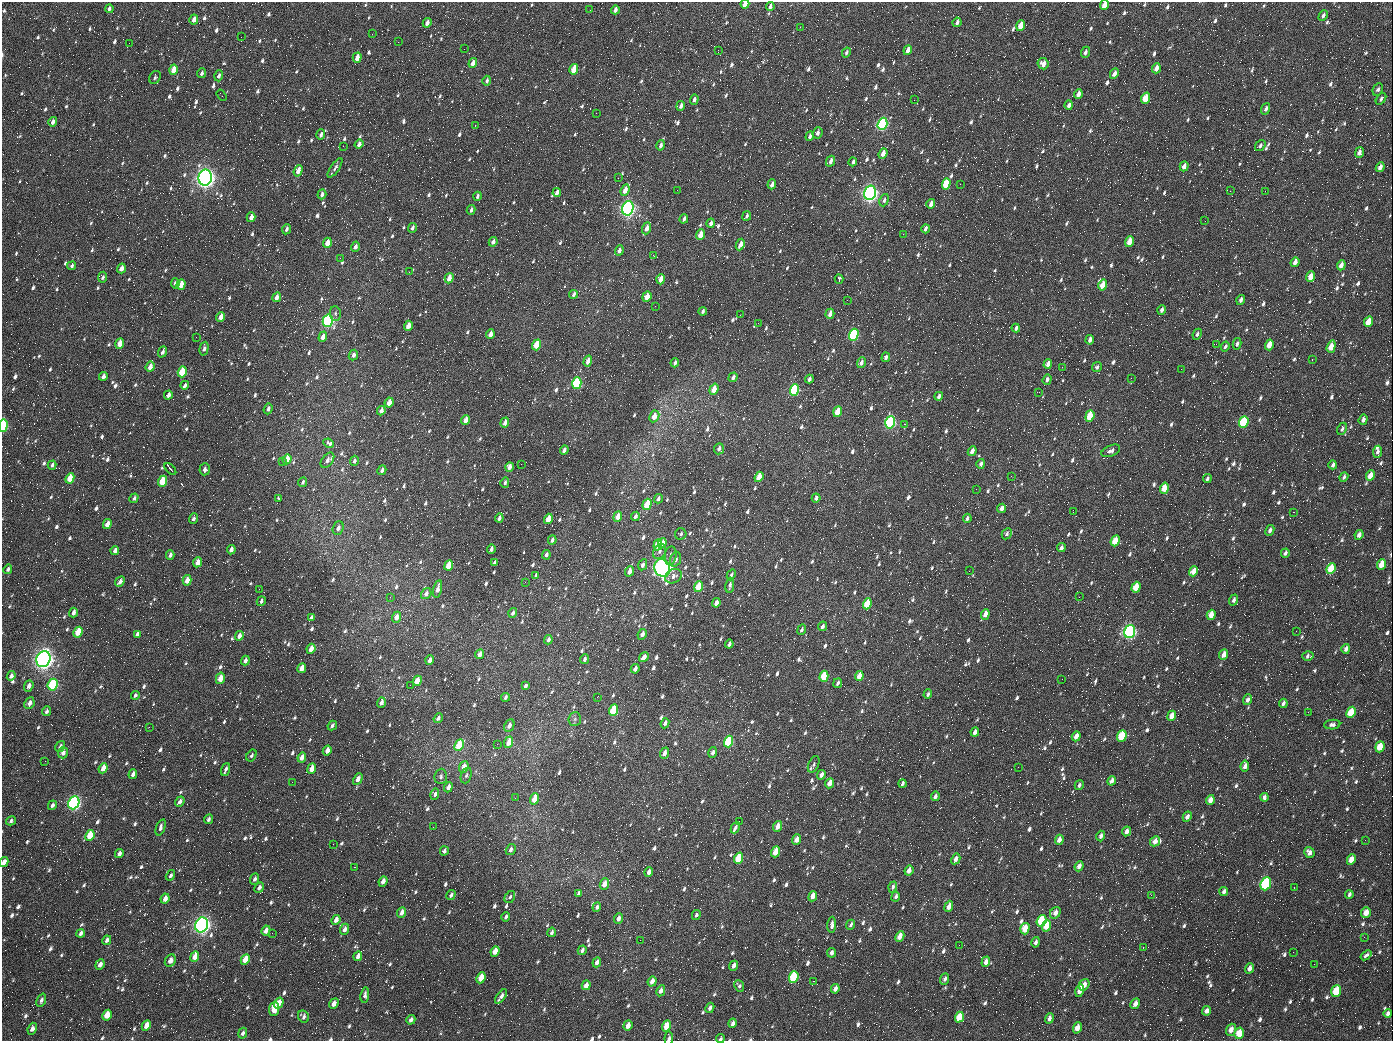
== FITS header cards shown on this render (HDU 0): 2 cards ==
NAXIS1  =                 1391 / length of data axis 1
NAXIS2  =                 1039 / length of data axis 2

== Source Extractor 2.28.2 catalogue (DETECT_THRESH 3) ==
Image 1391 x 1039 px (HDU 0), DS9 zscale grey, 1 PNG px = 1 image px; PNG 1395 x 1043 px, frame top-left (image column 1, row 1039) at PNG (2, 2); each listed source drawn as its Kron ellipse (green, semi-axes under 4 px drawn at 4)
Background 504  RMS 33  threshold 99.5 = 3 sigma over >= 5 px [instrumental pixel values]
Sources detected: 1306; of the 1306, the 500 brightest by FLUX_AUTO listed and drawn (806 fainter detections omitted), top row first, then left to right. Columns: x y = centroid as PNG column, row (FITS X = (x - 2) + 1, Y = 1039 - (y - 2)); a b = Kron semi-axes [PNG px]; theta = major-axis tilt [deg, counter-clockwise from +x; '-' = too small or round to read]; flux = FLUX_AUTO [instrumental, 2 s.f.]
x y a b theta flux
745 4 4 4 - 2.7e+04
1104 5 5 4 - 2.8e+04
770 6 4 3 - 8.4e+03
109 9 4 3 - 6.4e+03
590 10 2 2 - 6.7e+03
615 10 4 3 - 9.0e+03
1323 15 6 4 61 7.3e+03
194 19 5 4 - 1.3e+04
957 22 5 4 - 8.5e+03
427 23 5 3 - 1.1e+04
1021 26 5 4 - 4.2e+04
800 27 2 2 - 6.5e+04
372 34 2 2 - 6.5e+04
241 37 2 2 - 2.1e+04
398 42 2 2 - 7.7e+03
129 43 2 2 - 1.1e+04
464 49 2 2 - 1.5e+04
718 50 2 2 - 6.8e+03
908 50 5 3 - 1.5e+04
846 52 5 4 - 5.7e+03
1085 52 6 4 68 7.0e+03
357 58 5 4 - 2.3e+04
473 63 5 4 - 1.7e+04
1043 64 6 5 - 1.7e+04
1156 68 5 3 - 1.7e+04
574 69 5 4 - 4.6e+04
174 70 5 4 - 3.5e+04
201 73 5 3 - 6.7e+03
1114 74 5 4 - 1.3e+04
219 76 5 4 - 7.9e+03
155 77 7 5 60 5.6e+03
487 81 5 4 - 5.8e+03
1378 89 6 5 - 5.4e+03
1078 94 5 3 - 1.3e+04
222 95 6 2 -56 8.5e+04
1145 98 6 4 71 4.6e+04
694 99 5 4 - 5.8e+03
1381 99 7 4 54 6.2e+03
914 100 2 2 - 3.1e+04
1069 105 5 3 - 8.5e+03
681 106 5 4 - 8.6e+03
1266 109 6 4 70 5.6e+03
596 113 2 2 - 6.7e+03
53 122 5 4 - 1.2e+04
882 124 6 4 70 4.1e+05
475 125 3 2 - 7.7e+04
817 133 5 5 - 7.4e+03
321 135 5 3 - 7.9e+03
810 136 5 3 - 7.4e+03
359 144 5 3 - 1.3e+04
661 145 5 3 - 7.2e+03
1260 145 6 4 54 6.4e+03
343 146 2 2 - 6.5e+04
1359 152 5 3 - 1.0e+04
883 153 6 4 69 1.9e+04
830 161 6 4 62 1.1e+04
853 162 4 3 - 5.7e+03
1184 166 5 3 - 1.3e+04
1380 167 5 3 - 1.1e+04
335 168 11 4 56 6.3e+03
298 171 6 4 72 1.9e+04
205 178 8 6 78 1.2e+06
618 178 2 2 - 6.7e+03
772 184 5 3 - 1.0e+04
946 184 6 4 73 8.0e+04
960 184 2 2 - 6.8e+03
625 190 6 4 68 2.1e+04
677 190 2 2 - 8.9e+03
1230 191 2 2 - 6.5e+04
1265 191 2 2 - 4.4e+04
557 192 4 3 - 1.1e+04
870 193 7 5 74 9.2e+05
322 194 5 4 - 9.0e+03
477 196 4 3 - 5.9e+03
884 200 6 4 68 5.9e+03
931 204 5 3 - 1.1e+04
628 208 7 5 74 8.3e+05
471 210 5 3 - 5.8e+03
747 216 5 3 - 5.6e+03
251 217 5 3 - 1.5e+04
684 219 4 3 - 6.1e+03
1205 221 2 2 - 6.6e+03
711 223 4 3 - 7.8e+03
412 228 5 3 - 5.9e+03
647 228 6 4 70 1.4e+04
286 229 5 4 - 6.5e+03
925 229 4 3 - 7.9e+03
903 234 2 2 - 5.0e+04
700 235 5 4 - 2.9e+04
493 242 5 4 - 1.0e+04
1129 242 6 4 70 3.3e+04
327 243 5 4 - 2.9e+04
740 245 6 3 64 1.8e+04
355 247 5 4 - 8.3e+03
619 251 5 4 - 7.7e+03
653 255 4 3 - 9.9e+03
340 258 2 2 - 9.9e+03
1295 262 5 3 - 1.3e+04
1341 265 5 3 - 1.3e+04
72 266 4 4 - 5.5e+03
121 268 5 4 - 1.7e+04
409 272 2 2 - 7.1e+03
102 277 5 4 - 5.9e+03
1311 277 5 4 - 2.3e+04
449 278 5 3 - 2.4e+04
661 279 5 4 - 3.0e+04
839 279 4 4 - 1.6e+04
175 283 5 4 - 5.6e+03
181 284 5 4 - 3.7e+04
1103 285 5 4 - 4.7e+04
574 294 4 3 - 6.5e+03
277 297 5 4 - 1.4e+04
647 297 5 4 - 3.0e+04
847 300 2 2 - 6.5e+04
1241 300 5 3 - 9.2e+03
655 306 2 2 - 1.5e+04
1162 310 5 3 - 6.8e+03
703 311 4 3 - 5.4e+03
335 314 7 5 -87 5.8e+03
830 314 5 3 - 1.3e+04
740 315 2 2 - 9.2e+03
221 317 5 4 - 1.9e+04
328 321 6 5 - 4.3e+05
1369 322 6 4 64 3.4e+04
758 323 2 2 - 7.0e+03
408 326 5 4 - 2.3e+04
1016 328 4 3 - 5.7e+03
490 334 5 4 - 1.8e+04
1197 334 6 4 65 6.1e+03
854 335 6 4 73 2.7e+05
196 337 2 2 - 7.9e+03
323 337 5 4 - 1.7e+04
1090 340 5 3 - 1.1e+04
120 344 5 4 - 2.7e+04
1216 344 2 2 - 1.2e+04
1237 344 6 4 78 7.3e+03
537 345 5 4 - 6.6e+04
1269 345 5 4 - 2.7e+04
1225 346 5 4 - 6.2e+03
1331 347 6 4 72 3.2e+04
204 349 7 4 76 7.1e+03
162 352 6 3 66 8.5e+03
353 355 5 4 - 8.3e+03
886 357 5 4 - 6.2e+03
1312 359 3 2 - 4.4e+04
588 361 5 4 - 1.8e+04
675 363 4 3 - 7.7e+03
861 363 6 4 68 1.1e+04
1048 364 5 3 - 1.4e+04
150 367 5 4 - 1.7e+04
1062 367 2 2 - 5.5e+03
1097 367 5 4 - 5.7e+03
1181 369 2 2 - 1.1e+04
182 372 5 4 - 7.4e+04
103 376 4 3 - 8.8e+03
733 377 5 4 - 7.6e+03
1131 378 2 2 - 6.5e+04
809 379 4 3 - 6.7e+03
1047 380 5 4 - 7.0e+03
577 383 6 4 74 2.4e+05
185 385 4 3 - 6.7e+03
714 389 6 4 70 3.9e+04
794 390 6 4 72 2.2e+05
1039 392 3 2 - 1.3e+04
168 395 4 3 - 1.2e+04
939 396 4 3 - 8.3e+03
389 403 5 4 - 2.3e+04
268 409 5 4 - 6.9e+03
381 411 5 3 - 9.9e+03
838 412 5 4 - 5.6e+04
654 416 6 5 - 2.3e+04
1090 416 6 4 70 7.3e+04
466 420 5 4 - 1.8e+04
1363 420 5 4 - 7.8e+03
890 422 6 5 - 4.0e+05
1244 422 6 4 68 1.7e+05
505 423 5 4 - 1.2e+04
905 424 3 2 - 9.3e+03
3 425 6 4 85 1.4e+05
1342 429 6 4 64 5.6e+03
329 443 6 4 -25 1.1e+04
719 449 5 5 - 7.7e+03
564 450 5 3 - 1.0e+04
972 451 5 3 - 1.4e+04
1111 451 10 5 23 9.9e+03
1378 452 6 4 85 7.3e+03
287 459 5 4 - 3.8e+04
327 460 9 5 51 1.0e+04
282 461 2 2 - 1.3e+04
354 461 5 3 - 6.6e+03
521 464 2 2 - 6.3e+03
981 464 5 3 - 7.0e+03
52 465 4 4 - 6.3e+03
1333 465 4 3 - 6.5e+03
509 467 5 4 - 1.5e+04
170 469 7 2 -46 1.1e+04
205 469 6 5 - 8.8e+03
382 470 5 4 - 7.9e+03
1011 476 2 2 - 6.5e+04
1370 476 5 4 - 2.8e+04
759 477 5 4 - 4.0e+04
1344 477 5 3 - 6.1e+03
70 478 5 4 - 4.4e+04
1207 478 4 3 - 5.9e+03
162 481 5 4 - 7.2e+04
303 482 5 3 - 5.5e+03
505 483 5 3 - 6.0e+03
1164 488 5 4 - 4.0e+04
976 489 2 2 - 6.5e+04
134 498 5 4 - 6.5e+03
279 498 3 3 - 7.7e+04
816 498 4 3 - 6.8e+03
658 499 5 3 - 6.5e+03
647 504 6 4 72 6.7e+04
1002 508 5 4 - 9.4e+03
1073 512 3 2 - 7.1e+04
1293 512 3 2 - 6.8e+04
635 516 5 3 - 7.7e+03
618 517 5 4 - 2.9e+04
499 518 4 3 - 8.4e+03
967 518 4 3 - 5.5e+03
193 519 5 4 - 6.3e+03
548 519 5 4 - 3.7e+04
107 524 5 4 - 2.2e+04
338 528 7 5 67 9.3e+03
1270 530 6 4 63 7.6e+03
681 534 6 5 - 5.5e+03
1007 534 6 4 61 5.4e+03
1359 535 5 4 - 1.0e+04
552 540 4 3 - 7.6e+03
1115 541 5 4 - 4.0e+04
662 543 5 3 - 2.3e+04
658 545 6 4 70 4.9e+04
1061 548 4 3 - 6.9e+03
491 549 4 3 - 8.4e+03
115 550 4 3 - 9.7e+03
231 550 5 3 - 1.2e+04
660 551 8 6 59 8.2e+03
1285 553 4 3 - 6.1e+03
170 555 5 3 - 7.6e+03
546 555 5 3 - 8.0e+03
671 556 9 6 82 8.1e+03
675 559 7 5 69 7.6e+03
197 562 5 4 - 2.1e+04
494 563 4 3 - 6.1e+03
1382 564 5 4 - 3.1e+04
449 565 5 4 - 4.8e+04
643 565 6 4 64 8.6e+03
662 568 9 7 -65 1.0e+06
8 569 5 3 - 5.6e+03
1331 569 6 4 66 6.6e+04
629 571 5 3 - 1.8e+04
969 571 2 2 - 7.6e+03
1193 571 5 4 - 2.7e+04
536 575 4 3 - 6.0e+03
731 575 6 4 63 5.4e+03
673 576 9 6 28 1.0e+04
187 580 5 4 - 2.1e+04
120 582 5 4 - 1.0e+04
525 582 2 2 - 6.2e+03
730 585 7 4 81 7.3e+03
699 587 5 4 - 6.9e+04
1136 587 6 4 71 6.3e+04
259 589 2 2 - 6.9e+03
437 589 9 4 76 1.3e+04
426 594 6 5 - 1.1e+04
390 597 2 2 - 6.7e+03
1079 597 2 2 - 1.2e+04
1234 600 5 4 - 6.3e+03
261 601 5 4 - 5.6e+03
716 603 5 3 - 1.5e+04
867 604 5 4 - 6.5e+04
73 612 5 3 - 1.0e+04
513 613 5 4 - 6.0e+03
985 614 5 4 - 1.7e+04
1211 615 5 4 - 2.5e+04
311 617 4 3 - 6.2e+03
396 617 6 4 67 1.8e+04
822 626 5 3 - 8.0e+03
802 630 5 4 - 5.9e+03
1296 631 2 2 - 8.6e+03
78 632 5 4 - 6.1e+04
1130 632 7 5 72 6.2e+05
137 634 4 3 - 6.3e+03
642 634 6 4 63 1.1e+04
239 636 5 4 - 1.3e+04
548 640 5 3 - 6.7e+03
729 644 4 3 - 9.1e+03
311 649 5 4 - 2.4e+04
1346 649 5 3 - 8.9e+03
480 654 5 4 - 1.6e+04
1224 655 5 4 - 1.7e+04
1308 656 6 4 15 5.4e+03
644 657 5 3 - 1.7e+04
43 659 8 7 - 1.3e+06
584 659 5 3 - 6.6e+03
430 660 5 3 - 1.2e+04
245 661 5 3 - 1.0e+04
302 668 5 4 - 2.5e+04
635 669 5 3 - 1.2e+04
11 676 5 4 - 8.5e+03
824 676 5 4 - 9.0e+04
859 676 5 4 - 2.6e+04
220 678 6 4 76 2.4e+04
1062 679 2 2 - 6.5e+03
417 681 5 4 - 3.7e+04
838 683 5 3 - 5.4e+03
53 685 6 5 - 2.1e+05
410 685 2 2 - 4.7e+04
29 686 6 4 68 1.0e+04
526 686 4 3 - 6.1e+03
928 694 5 3 - 5.6e+03
135 695 4 4 - 5.5e+03
505 697 4 3 - 6.9e+03
597 697 2 2 - 1.6e+04
1247 700 5 4 - 8.1e+03
381 702 5 3 - 9.9e+03
29 703 6 4 62 1.2e+04
1283 703 4 3 - 7.3e+03
614 710 6 4 72 9.2e+04
46 711 5 4 - 6.1e+03
1308 712 2 2 - 6.9e+03
1351 712 6 4 63 5.5e+04
1172 716 5 4 - 2.2e+04
438 718 5 4 - 7.8e+03
575 719 7 6 - 5.9e+03
665 723 5 4 - 8.0e+03
332 725 5 4 - 6.0e+03
509 725 6 4 63 1.1e+04
1332 725 8 5 5 7.2e+03
149 727 2 2 - 6.5e+04
975 732 5 3 - 1.1e+04
1076 736 5 3 - 1.7e+04
1122 736 6 4 69 9.5e+04
509 742 6 4 70 2.9e+04
729 742 6 4 71 1.5e+05
497 744 2 2 - 3.5e+04
459 745 6 4 63 7.0e+04
60 746 6 4 60 7.4e+03
1380 747 5 4 - 4.2e+04
327 750 5 4 - 2.0e+04
63 753 5 5 - 9.0e+03
664 753 6 4 68 1.5e+04
713 753 5 4 - 8.5e+03
251 755 6 4 58 5.8e+03
302 757 5 4 - 1.7e+04
45 761 2 2 - 1.6e+04
814 764 9 5 66 5.6e+03
1245 766 5 4 - 1.1e+04
464 767 6 4 67 2.6e+04
1018 767 2 2 - 5.9e+03
103 768 5 4 - 2.2e+04
312 769 5 4 - 3.2e+04
225 770 7 3 69 6.7e+03
133 774 5 4 - 1.0e+04
466 775 8 5 71 6.1e+03
821 775 5 4 - 1.2e+04
441 776 8 6 84 5.7e+03
358 779 6 4 60 1.4e+04
1112 781 5 4 - 1.1e+04
292 782 2 2 - 1.4e+04
830 783 5 4 - 2.4e+04
902 783 4 3 - 5.8e+03
1079 785 5 3 - 5.9e+03
448 787 5 4 - 1.5e+04
435 794 5 4 - 6.9e+03
935 796 5 3 - 8.3e+03
1264 797 4 4 - 7.7e+03
515 798 3 2 - 6.3e+03
535 799 6 4 70 4.6e+04
1210 800 5 4 - 1.8e+04
180 802 5 4 - 9.7e+03
74 803 7 5 65 6.0e+05
52 805 5 4 - 7.0e+03
1187 817 5 4 - 1.1e+04
208 819 5 3 - 6.5e+03
11 821 5 4 - 5.9e+03
739 821 2 2 - 2.0e+04
778 826 5 4 - 2.0e+04
161 827 8 4 70 7.6e+03
433 827 2 2 - 5.6e+03
735 828 6 3 66 7.3e+03
1127 831 5 3 - 1.1e+04
90 835 5 4 - 5.1e+04
1101 836 5 4 - 8.9e+03
796 840 5 4 - 1.8e+04
1059 840 5 3 - 1.4e+04
1365 840 2 2 - 8.1e+03
1155 841 5 4 - 1.8e+04
333 844 2 2 - 1.5e+04
511 849 6 4 56 7.6e+03
444 851 5 4 - 6.6e+03
775 852 5 4 - 3.6e+04
1309 852 5 5 - 1.3e+04
119 854 4 3 - 9.6e+03
739 858 6 4 71 8.4e+04
956 859 5 4 - 1.1e+04
1351 860 5 4 - 2.0e+04
4 862 5 3 - 1.3e+04
1079 866 5 4 - 1.3e+04
355 867 3 2 - 5.5e+03
909 870 5 4 - 1.4e+04
649 872 5 3 - 1.3e+04
170 875 5 4 - 5.8e+03
255 879 6 4 67 8.0e+03
383 881 5 3 - 1.5e+04
604 884 6 4 67 2.0e+04
1266 884 7 5 69 1.9e+05
893 887 5 4 - 5.8e+03
259 888 5 4 - 8.8e+03
1294 888 3 2 - 2.0e+04
1224 891 4 3 - 7.0e+03
578 893 4 3 - 6.5e+03
1349 894 4 3 - 5.5e+03
451 895 5 3 - 5.9e+03
1151 895 2 2 - 4.5e+04
813 896 5 4 - 2.4e+04
510 897 6 4 60 5.4e+03
896 897 5 3 - 6.6e+03
165 899 5 3 - 1.3e+04
949 906 6 4 67 1.7e+04
597 907 5 4 - 6.1e+03
1366 912 5 5 - 2.1e+04
402 913 5 4 - 1.2e+04
1055 913 6 5 - 1.4e+04
696 915 5 3 - 5.8e+03
506 917 5 3 - 6.4e+03
618 919 5 4 - 1.2e+04
336 920 5 4 - 1.3e+04
1041 921 6 4 71 1.0e+05
202 925 7 6 - 1.0e+06
832 925 8 4 88 9.2e+03
851 925 5 3 - 5.4e+03
1047 926 6 4 70 5.1e+04
345 929 6 4 67 9.0e+03
1025 929 6 4 74 4.2e+04
266 930 5 4 - 1.5e+04
552 932 5 3 - 6.4e+03
81 933 4 4 - 8.7e+03
272 933 2 2 - 6.5e+04
900 936 5 4 - 2.2e+04
1364 937 2 2 - 1.0e+04
107 940 5 4 - 8.0e+03
640 940 2 2 - 1.6e+04
1036 942 5 3 - 7.9e+03
959 945 2 2 - 2.2e+04
1143 948 3 2 - 2.8e+04
582 950 5 3 - 8.4e+03
495 951 5 4 - 2.4e+04
1293 952 2 2 - 6.5e+04
831 953 5 3 - 6.6e+03
1366 955 6 3 40 5.5e+03
195 956 5 4 - 2.3e+04
358 956 5 3 - 1.4e+04
245 959 5 4 - 3.1e+04
170 961 7 5 63 1.6e+04
597 962 5 4 - 1.0e+04
986 962 5 4 - 1.4e+04
100 964 5 4 - 1.2e+04
1314 964 2 2 - 9.5e+03
734 966 5 3 - 1.1e+04
1249 968 5 3 - 9.9e+03
794 977 6 4 69 1.3e+05
481 978 5 4 - 3.8e+04
945 979 6 4 69 7.7e+03
652 981 5 4 - 1.6e+04
813 981 3 2 - 4.7e+04
586 985 5 4 - 1.6e+04
1084 985 6 5 - 1.7e+04
739 986 6 4 -65 6.1e+03
835 989 5 3 - 1.1e+04
661 991 6 4 63 1.0e+04
1080 991 6 4 76 1.9e+04
1336 991 6 5 - 5.1e+04
365 995 8 4 83 7.2e+03
501 996 8 3 54 9.8e+03
41 1000 7 4 68 7.2e+03
279 1003 6 4 56 2.3e+04
334 1004 5 4 - 1.7e+04
1135 1004 6 4 61 1.2e+04
710 1008 5 4 - 7.7e+03
274 1009 7 5 85 4.8e+04
1206 1011 5 4 - 9.6e+03
1388 1013 4 3 - 6.3e+03
107 1015 5 4 - 3.1e+04
303 1016 6 5 - 7.4e+03
959 1017 5 4 - 4.5e+04
1049 1018 5 4 - 8.4e+03
411 1020 5 3 - 8.4e+03
733 1023 5 3 - 8.0e+03
146 1025 5 4 - 2.2e+04
628 1026 5 4 - 1.6e+04
666 1026 5 4 - 4.1e+04
1077 1028 6 4 70 1.9e+04
32 1029 6 4 69 1.1e+04
1231 1030 6 5 - 1.7e+04
243 1033 5 4 - 6.9e+03
1239 1033 6 5 - 4.3e+04
669 1038 7 4 85 6.9e+03
720 1039 4 3 - 5.4e+03
At the frame edge (FLAGS 8, measured only in part): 6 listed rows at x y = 745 4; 1104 5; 3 425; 4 862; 669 1038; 720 1039
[806 fainter detections neither listed nor drawn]